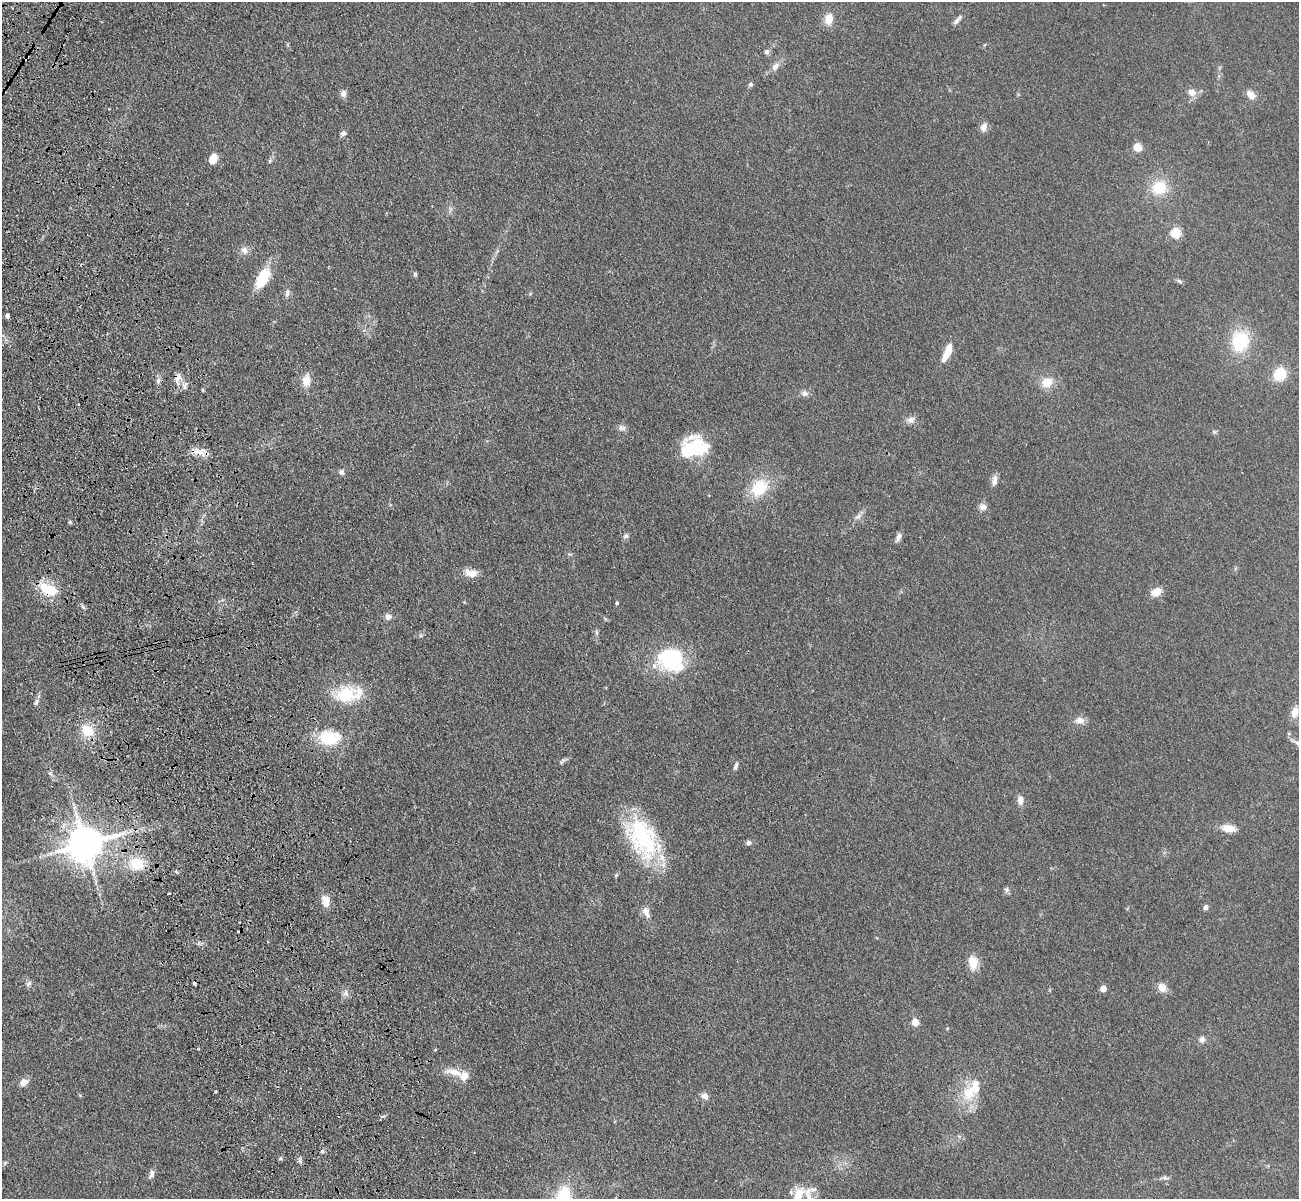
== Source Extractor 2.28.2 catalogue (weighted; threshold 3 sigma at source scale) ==
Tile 11 of 4 x 4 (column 3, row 3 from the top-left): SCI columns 2709-4005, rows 1505-2701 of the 5417 x 5283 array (HDU 1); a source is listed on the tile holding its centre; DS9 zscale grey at full resolution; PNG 1301 x 1201 px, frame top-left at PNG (2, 2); no overlay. Shown black and unused: <1% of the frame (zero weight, under 3 of 4 exposures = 6% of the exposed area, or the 3 px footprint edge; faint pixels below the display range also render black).
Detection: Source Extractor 2.28.2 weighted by HDU 2 'WHT'; one run over the whole footprint, this tile lists its part. Background 0.0592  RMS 0.0062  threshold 0.0277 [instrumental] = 3 sigma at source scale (4.5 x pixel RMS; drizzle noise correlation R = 1.50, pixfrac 1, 0.05/0.05 arcsec/px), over >= 5 px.
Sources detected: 107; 2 inside a brighter object's white glare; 9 cosmic-ray / hot-pixel residue — not listed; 6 inside a brighter listed object's ellipse — not listed separately; the other 90 listed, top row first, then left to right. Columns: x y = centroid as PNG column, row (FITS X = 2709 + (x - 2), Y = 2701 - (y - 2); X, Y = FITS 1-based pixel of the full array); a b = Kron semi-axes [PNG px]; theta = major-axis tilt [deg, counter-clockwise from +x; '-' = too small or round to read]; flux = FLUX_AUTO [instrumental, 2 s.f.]
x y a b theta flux
829 19 14 9 76 7.3
957 20 14 5 49 2.5
767 52 7 7 - 1.6
775 66 10 7 57 3.5
750 84 6 6 - 1.2
1192 92 11 9 -19 4.6
343 93 9 8 - 2.6
1251 95 12 8 -49 4.5
984 127 11 8 73 3.7
343 133 7 6 - 1.8
1137 147 5 5 - 21
213 159 9 7 73 8.3
270 161 6 4 90 0.84
1159 188 16 14 29 18
1175 233 5 5 - 39
244 250 11 9 -57 3.5
415 274 6 5 - 0.97
263 278 26 13 62 18
1180 281 8 5 -21 1.2
287 293 10 6 90 2
7 316 4 4 - 2.1
1240 341 20 17 81 32
946 356 10 6 63 8.4
1280 374 13 12 - 15
178 377 12 9 70 4.6
158 380 7 6 - 1.8
306 380 14 9 84 7.1
1047 382 13 11 18 8.9
185 385 13 4 68 1.9
202 390 5 3 - 0.7
805 393 10 8 -25 2.4
911 420 12 8 29 3.2
622 428 11 7 -14 2.3
1214 432 7 4 -2 0.94
695 446 34 17 78 19
198 452 19 9 -10 6.9
341 472 8 7 - 1.9
995 478 9 8 - 2.6
759 488 18 14 49 24
983 507 10 9 - 2.9
858 516 13 4 33 2.1
70 522 5 5 - 0.76
626 536 7 6 - 1.7
899 537 11 5 66 2.9
471 573 17 10 -10 6.1
48 589 28 14 -25 17
1156 592 11 9 38 6.4
617 603 4 4 - 0.87
388 617 8 8 - 2.6
596 632 7 4 -89 1.1
672 659 26 25 - 49
346 695 32 21 8 27
36 702 10 5 56 1.8
1295 712 12 8 76 6.5
1080 721 12 9 -5 4.2
87 731 16 13 -42 13
329 738 25 16 2 26
1298 743 13 6 -39 2.5
562 761 11 4 58 1.2
736 766 10 4 69 1.6
50 773 7 4 -19 1.1
1020 800 11 7 -86 3.8
1229 828 16 8 -10 7.7
642 838 55 32 -65 64
749 843 7 6 - 1.8
85 844 10 10 - 1800
137 864 15 13 -4 18
1006 890 7 7 - 1.6
326 901 13 9 -80 7
1206 907 5 4 - 3.6
646 912 16 8 -68 4.6
973 962 17 11 -80 8.7
28 984 9 6 32 1.6
1162 987 11 9 -63 5.1
1103 989 5 4 - 9
346 993 8 7 - 2.4
915 1022 5 5 - 15
947 1028 5 3 - 0.54
1202 1039 8 7 - 2.6
454 1072 27 8 -12 7.7
464 1076 7 6 - 9.3
24 1082 10 8 39 3.9
969 1093 24 18 70 18
705 1096 10 8 -28 2.9
280 1158 6 4 47 0.97
151 1174 12 6 69 2.3
1166 1178 10 5 -14 1.5
813 1189 12 7 9 2.5
798 1195 19 10 72 11
563 1198 26 15 72 30
Overlapping masked pixels (flux is a lower limit): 4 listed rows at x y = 178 377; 198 452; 48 589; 85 844
Isophote crosses this tile's border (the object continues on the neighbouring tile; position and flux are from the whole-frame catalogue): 3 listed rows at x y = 1298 743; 798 1195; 563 1198